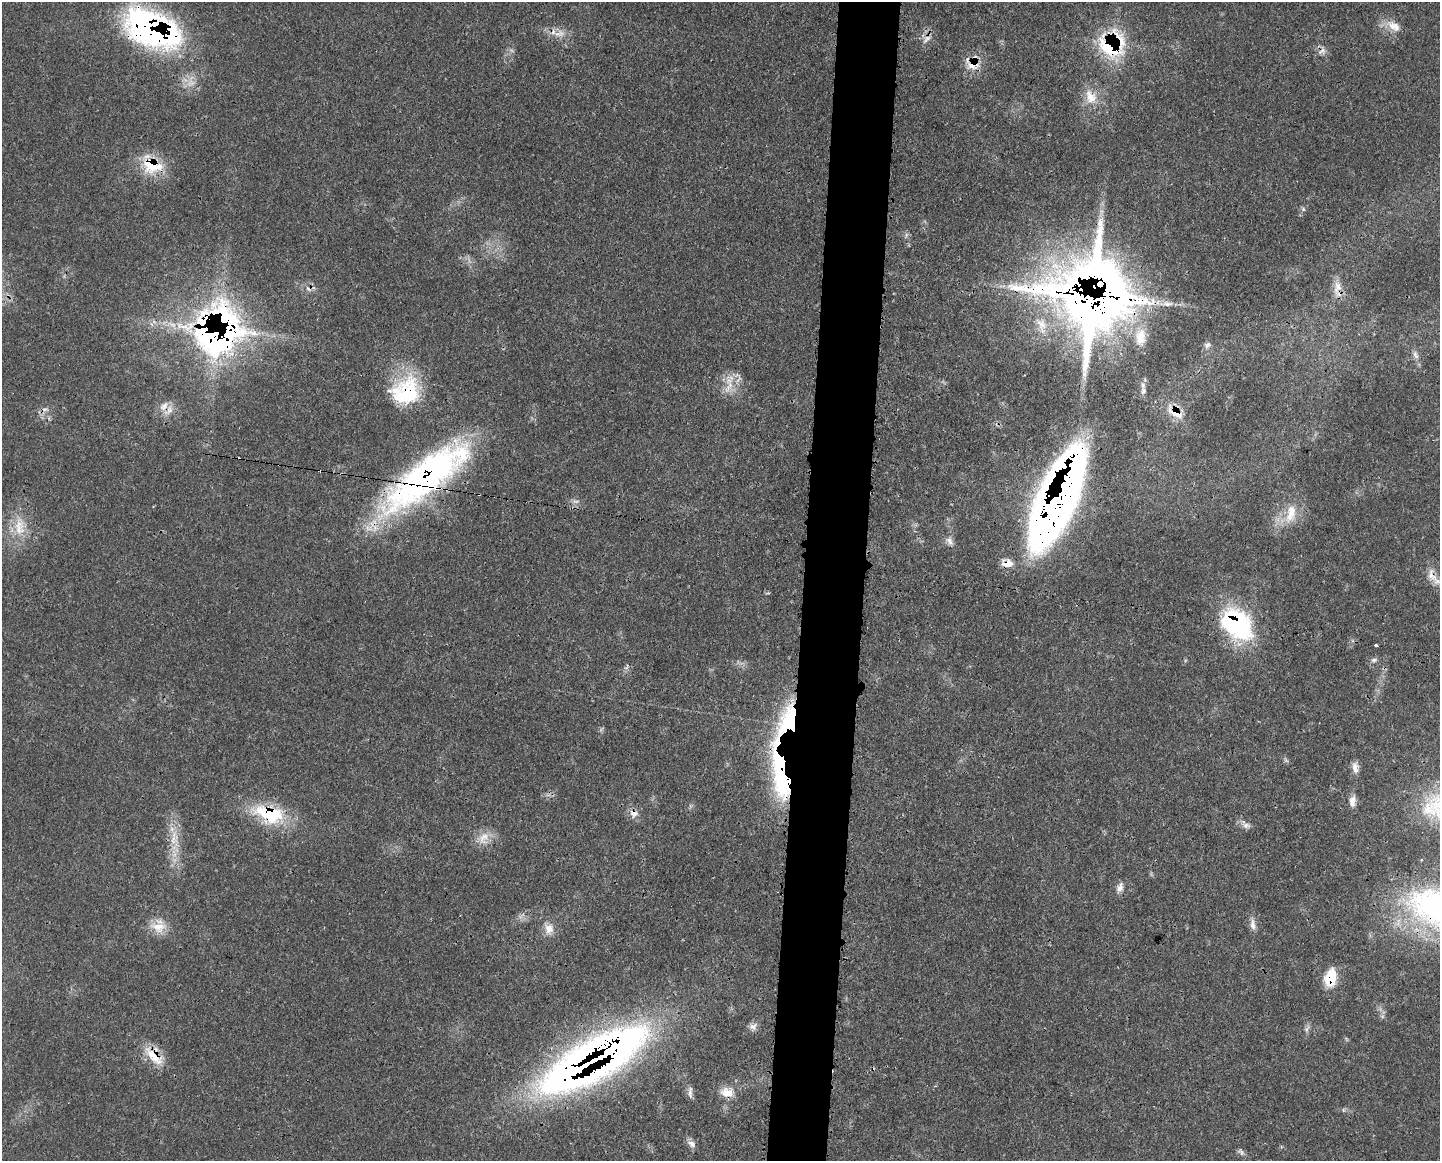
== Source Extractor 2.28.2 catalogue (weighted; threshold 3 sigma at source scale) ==
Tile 5 of 3 x 4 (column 2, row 2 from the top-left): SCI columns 1573-3010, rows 2322-3480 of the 4694 x 4641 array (HDU 1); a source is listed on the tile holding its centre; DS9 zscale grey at full resolution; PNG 1442 x 1163 px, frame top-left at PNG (2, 2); no overlay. Shown black and unused: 4% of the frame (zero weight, under 3 of 4 exposures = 2% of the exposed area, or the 3 px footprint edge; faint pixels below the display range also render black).
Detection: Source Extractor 2.28.2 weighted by HDU 2 'WHT'; one run over the whole footprint, this tile lists its part. Background 0.0549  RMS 0.0033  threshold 0.0148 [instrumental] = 3 sigma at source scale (4.5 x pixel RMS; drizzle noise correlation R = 1.50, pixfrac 1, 0.05/0.05 arcsec/px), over >= 5 px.
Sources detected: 73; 1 too faint to see at this stretch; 1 inside a brighter object's white glare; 3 cosmic-ray / hot-pixel residue — not listed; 9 inside a brighter listed object's ellipse — not listed separately; the other 59 listed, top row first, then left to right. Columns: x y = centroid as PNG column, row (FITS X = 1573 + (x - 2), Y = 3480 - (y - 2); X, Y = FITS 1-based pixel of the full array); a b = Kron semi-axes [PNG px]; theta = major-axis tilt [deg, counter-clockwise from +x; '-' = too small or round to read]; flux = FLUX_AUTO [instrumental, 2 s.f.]
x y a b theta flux
1394 26 22 11 -31 4.5
157 33 68 34 -25 100
560 34 18 9 13 3.5
926 39 16 7 41 2.1
1112 45 29 27 23 32
1322 51 13 8 26 1.7
973 65 21 14 11 5.8
1090 97 21 16 -61 6.4
152 165 28 21 -10 13
1303 209 6 5 - 0.67
906 235 7 4 72 0.67
1337 287 23 11 82 4.4
1092 299 52 51 - 860
1042 324 18 13 -69 4.9
214 337 53 36 0 110
1140 337 25 15 89 7.2
1207 345 10 7 23 1.1
1415 355 13 6 -66 1.6
729 386 26 8 64 4.4
1143 390 10 7 -86 1.2
408 394 46 29 -86 24
45 409 9 5 12 1.2
169 410 18 9 48 2.9
1176 412 20 13 -36 6.4
426 477 114 33 38 120
576 501 11 4 4 1
1056 503 78 23 63 550
1291 514 30 15 78 8.9
19 526 30 15 -90 9
950 541 14 8 -58 1.9
1007 563 13 9 -6 3.9
1432 575 25 11 -63 4.6
1236 624 41 29 -44 42
1376 645 3 3 - 0.78
1374 660 8 5 10 0.91
789 722 42 24 70 39
1355 768 14 8 -81 2.2
781 773 67 17 -80 55
1352 801 15 8 83 2.6
1438 805 48 35 -34 28
634 813 12 10 -23 2.6
269 814 43 21 -17 22
1246 825 10 7 -11 1.6
484 837 19 13 56 4.6
173 840 18 11 57 4.8
1120 887 13 8 63 2.1
1437 908 75 50 -17 88
1253 924 17 7 -81 2.1
158 927 24 14 -2 5.9
549 929 15 13 87 3.5
1330 978 19 12 75 10
753 1026 12 9 34 1.8
1307 1029 9 5 64 1
153 1056 32 15 -51 8.4
594 1060 100 29 30 320
690 1092 17 5 87 1.4
727 1092 18 12 -14 4.6
692 1144 12 8 -31 1.9
1241 1152 10 6 -59 1.1
Overlapping masked pixels (flux is a lower limit): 24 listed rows (the first 20) at x y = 157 33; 1112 45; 1322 51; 973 65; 152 165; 1337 287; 1092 299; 214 337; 408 394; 169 410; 1176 412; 426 477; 1056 503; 1007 563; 1432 575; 1236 624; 789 722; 781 773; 634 813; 269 814
Isophote crosses this tile's border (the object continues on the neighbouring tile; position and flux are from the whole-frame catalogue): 3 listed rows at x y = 1432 575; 1438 805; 1437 908